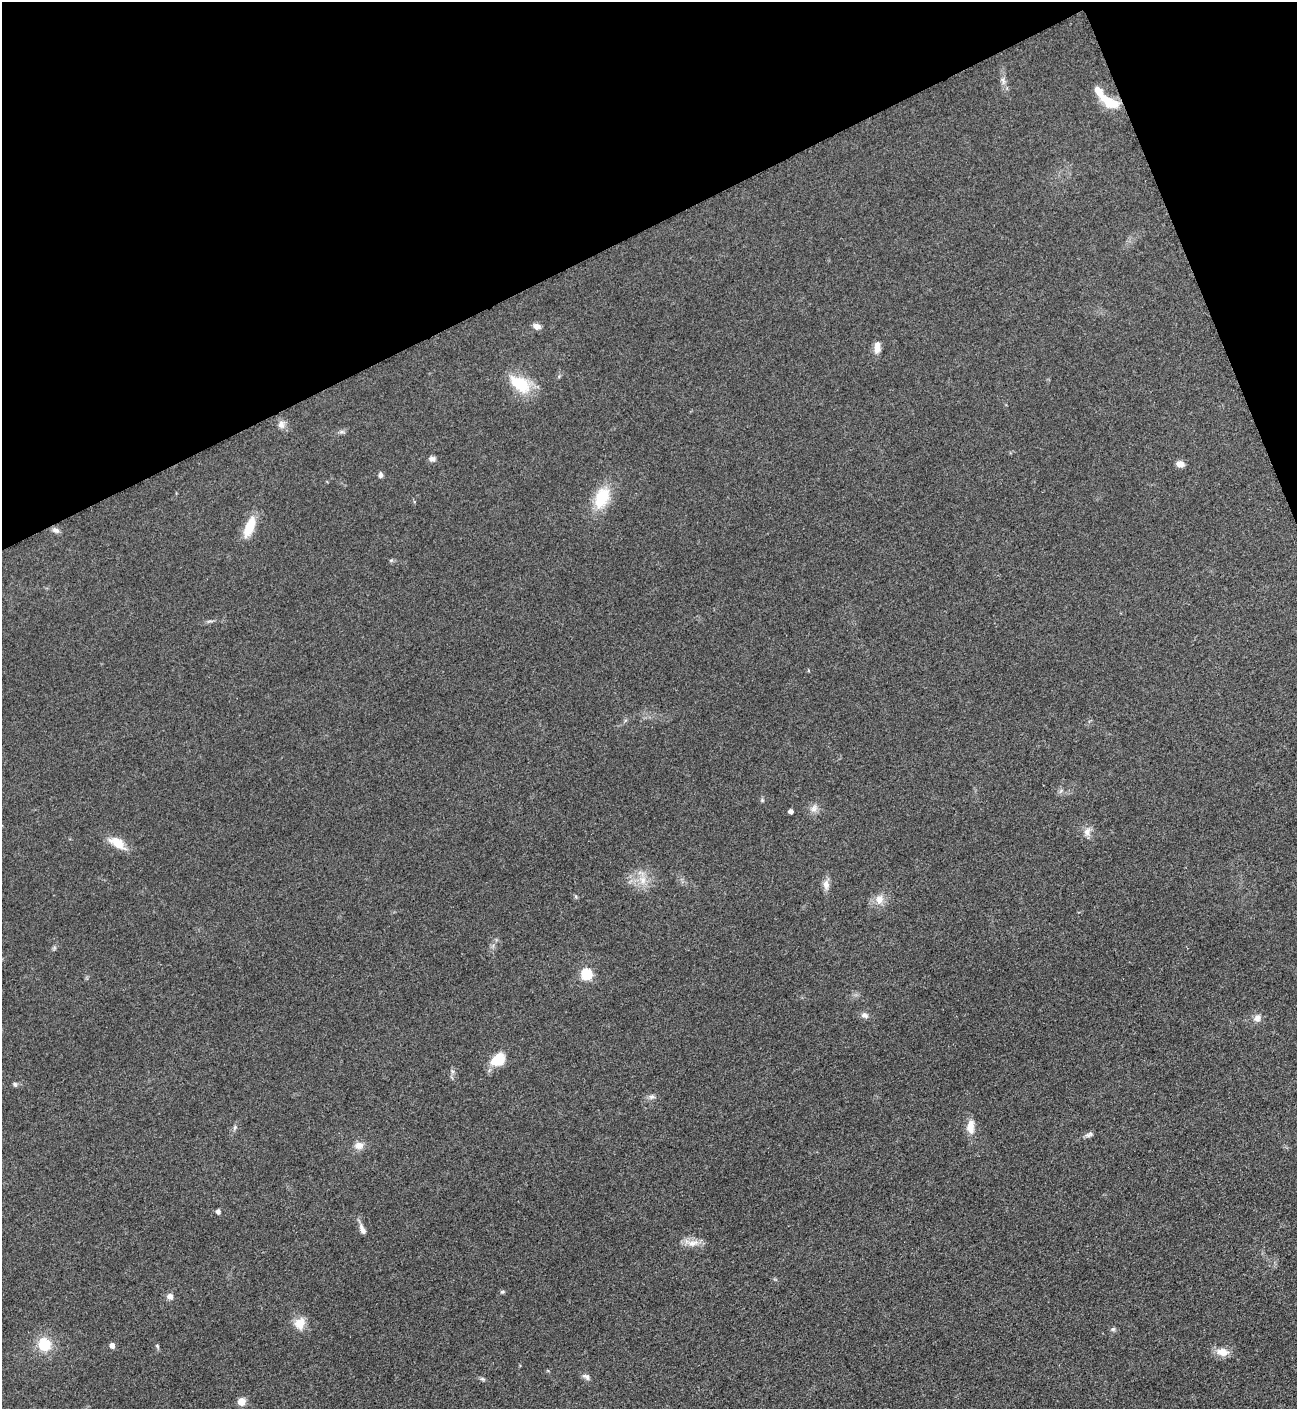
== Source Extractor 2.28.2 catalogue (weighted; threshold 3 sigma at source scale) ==
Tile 3 of 4 x 4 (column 3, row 1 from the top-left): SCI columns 2751-4045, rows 4229-5635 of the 5636 x 5647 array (HDU 1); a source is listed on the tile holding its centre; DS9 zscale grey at full resolution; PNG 1299 x 1411 px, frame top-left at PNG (2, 2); no overlay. Shown black and unused: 20% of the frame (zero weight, under 3 of 5 exposures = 1% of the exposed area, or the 3 px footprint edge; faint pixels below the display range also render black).
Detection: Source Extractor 2.28.2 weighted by HDU 2 'WHT'; one run over the whole footprint, this tile lists its part. Background 0.0927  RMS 0.0067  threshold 0.0302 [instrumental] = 3 sigma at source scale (4.5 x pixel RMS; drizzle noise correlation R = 1.50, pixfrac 1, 0.05/0.05 arcsec/px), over >= 5 px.
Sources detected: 48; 1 inside a brighter listed object's ellipse — not listed separately; the other 47 listed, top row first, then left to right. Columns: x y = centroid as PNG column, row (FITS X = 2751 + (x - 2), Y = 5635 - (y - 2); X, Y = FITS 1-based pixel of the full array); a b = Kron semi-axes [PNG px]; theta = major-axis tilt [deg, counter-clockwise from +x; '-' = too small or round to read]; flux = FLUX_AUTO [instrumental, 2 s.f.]
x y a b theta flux
1003 81 11 5 -74 2.8
1110 102 26 11 -30 16
537 326 9 7 -18 3.5
877 347 14 7 86 5.7
520 384 29 15 -35 25
281 424 11 9 90 3.6
342 432 7 4 -18 1.3
432 459 9 7 -7 2.5
1180 464 8 6 -10 4.6
380 475 7 5 -88 1.8
602 498 29 17 67 23
249 527 23 9 68 17
56 530 10 7 -18 2.3
391 560 6 5 - 1
762 800 5 4 - 0.9
814 808 12 8 50 3.9
791 811 4 4 - 2.6
1087 832 11 9 74 4.4
117 843 25 12 -31 11
642 880 14 10 -53 7.8
826 884 13 8 -89 4.3
879 899 14 11 72 6.6
586 974 12 11 - 15
864 1015 10 7 -27 2.8
1257 1018 11 8 60 4
498 1060 13 10 27 18
452 1071 7 4 -71 1.3
15 1084 7 5 -68 1.2
652 1097 9 6 12 2.1
235 1127 7 4 58 1.5
971 1127 19 10 86 7.5
1089 1135 11 5 23 2
359 1145 11 9 3 5.1
218 1211 5 4 - 2.5
362 1229 15 6 -66 3.7
692 1243 23 9 -2 6.9
502 1292 5 5 - 1.2
170 1296 8 7 - 3.2
300 1323 16 13 62 9.2
1113 1329 7 5 1 1.4
44 1344 14 13 - 18
112 1345 5 4 - 4.1
157 1346 6 3 -71 0.95
1222 1352 17 10 -9 7.2
586 1377 10 7 -27 2.4
482 1379 8 4 -20 1.2
242 1401 7 7 - 8